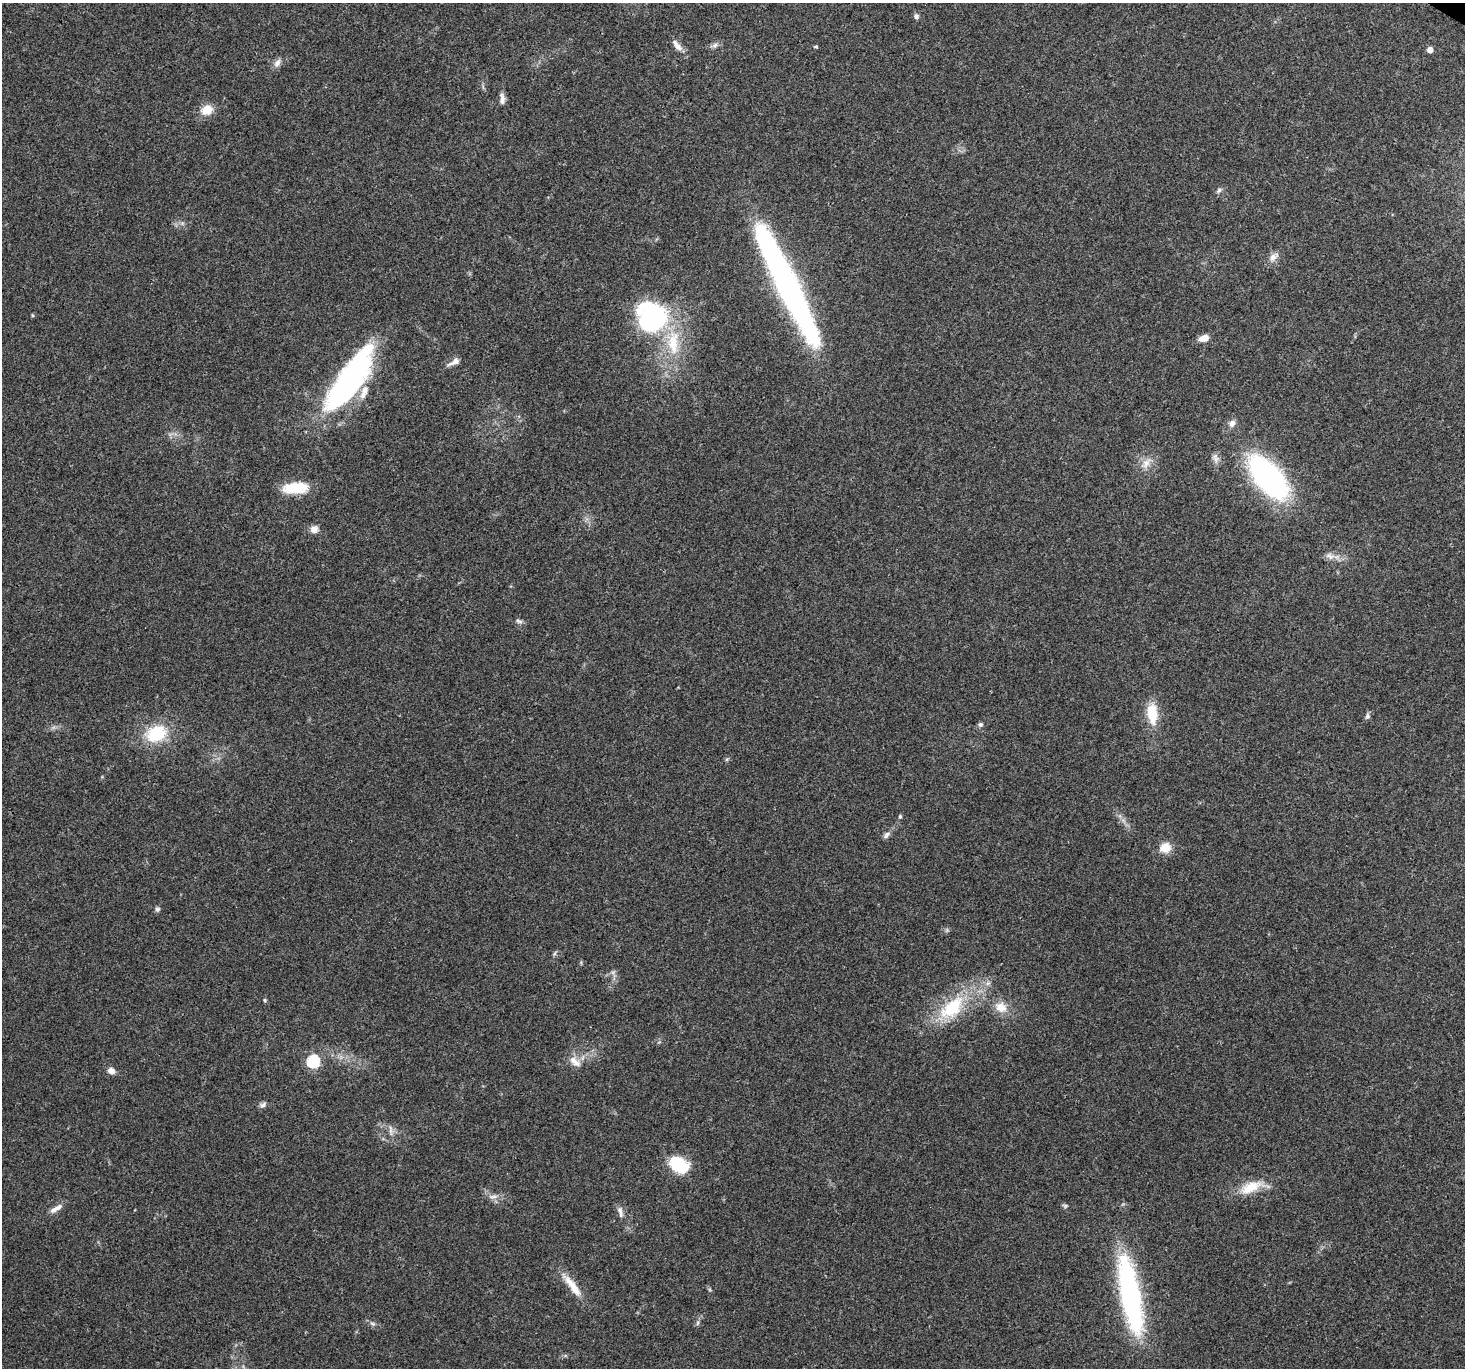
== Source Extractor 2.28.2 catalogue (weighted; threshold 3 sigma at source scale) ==
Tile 10 of 4 x 4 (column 2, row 3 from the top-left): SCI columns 1496-2958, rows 1604-2969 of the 5924 x 6005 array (HDU 1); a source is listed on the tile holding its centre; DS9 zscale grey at full resolution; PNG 1467 x 1370 px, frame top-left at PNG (2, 3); no overlay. Shown black and unused: <1% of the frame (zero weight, under 3 of 4 exposures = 5% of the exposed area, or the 3 px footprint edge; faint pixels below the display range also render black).
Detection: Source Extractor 2.28.2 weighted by HDU 2 'WHT'; one run over the whole footprint, this tile lists its part. Background 0.0555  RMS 0.0041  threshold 0.0184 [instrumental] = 3 sigma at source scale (4.5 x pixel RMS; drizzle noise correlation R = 1.50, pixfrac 1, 0.0396/0.0396 arcsec/px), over >= 5 px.
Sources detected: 58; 1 too faint to see at this stretch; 3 inside a brighter object's white glare — not listed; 2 inside a brighter listed object's ellipse — not listed separately; the other 52 listed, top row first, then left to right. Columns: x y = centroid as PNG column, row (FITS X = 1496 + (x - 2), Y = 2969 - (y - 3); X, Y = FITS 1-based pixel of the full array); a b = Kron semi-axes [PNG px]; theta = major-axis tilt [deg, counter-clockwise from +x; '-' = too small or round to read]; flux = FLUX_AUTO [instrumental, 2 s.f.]
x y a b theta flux
916 16 7 7 - 1.1
715 45 10 7 29 1.5
678 46 14 7 -42 2.8
815 46 7 3 0 0.47
1430 50 5 4 - 3.2
277 63 12 8 56 2.2
502 99 15 6 -87 2.3
207 110 14 11 22 6.1
1219 190 9 6 45 1.2
1273 257 12 9 63 2.6
787 285 118 16 -64 210
32 315 5 3 - 0.41
652 317 30 28 -79 70
1204 338 11 7 16 3.5
673 342 41 18 -90 22
454 362 19 6 27 2.4
350 383 59 29 59 80
1232 423 9 8 - 2.1
1146 463 17 9 55 3.9
1268 477 39 19 -49 110
295 488 25 11 4 15
314 529 10 9 - 2.6
1330 556 14 8 -22 2.7
519 621 11 5 -35 1.1
1152 713 26 13 -85 10
1367 716 8 5 80 1
980 724 6 5 - 1.1
156 733 23 17 29 19
727 759 6 4 71 0.56
900 816 6 4 89 0.59
886 835 10 6 57 1.5
1165 848 13 11 19 5.6
157 909 7 6 - 0.92
988 983 7 4 18 0.9
265 1000 5 4 - 0.54
1001 1007 16 13 -31 5.9
952 1008 42 21 43 25
313 1061 6 6 - 53
575 1062 19 9 -37 3.9
111 1071 9 7 -33 2.4
263 1105 10 7 28 1.4
391 1130 17 4 -84 1.5
678 1165 20 17 -59 14
1251 1187 35 13 20 10
493 1197 15 5 3 2.1
1065 1206 7 6 - 0.76
56 1209 19 6 31 3
621 1214 10 6 -90 1.7
572 1285 38 9 -52 7.8
1130 1295 95 22 -79 77
698 1323 7 4 88 0.75
373 1324 8 5 -18 1
Isophote crosses this tile's border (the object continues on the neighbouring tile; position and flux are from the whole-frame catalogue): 1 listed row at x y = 1130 1295